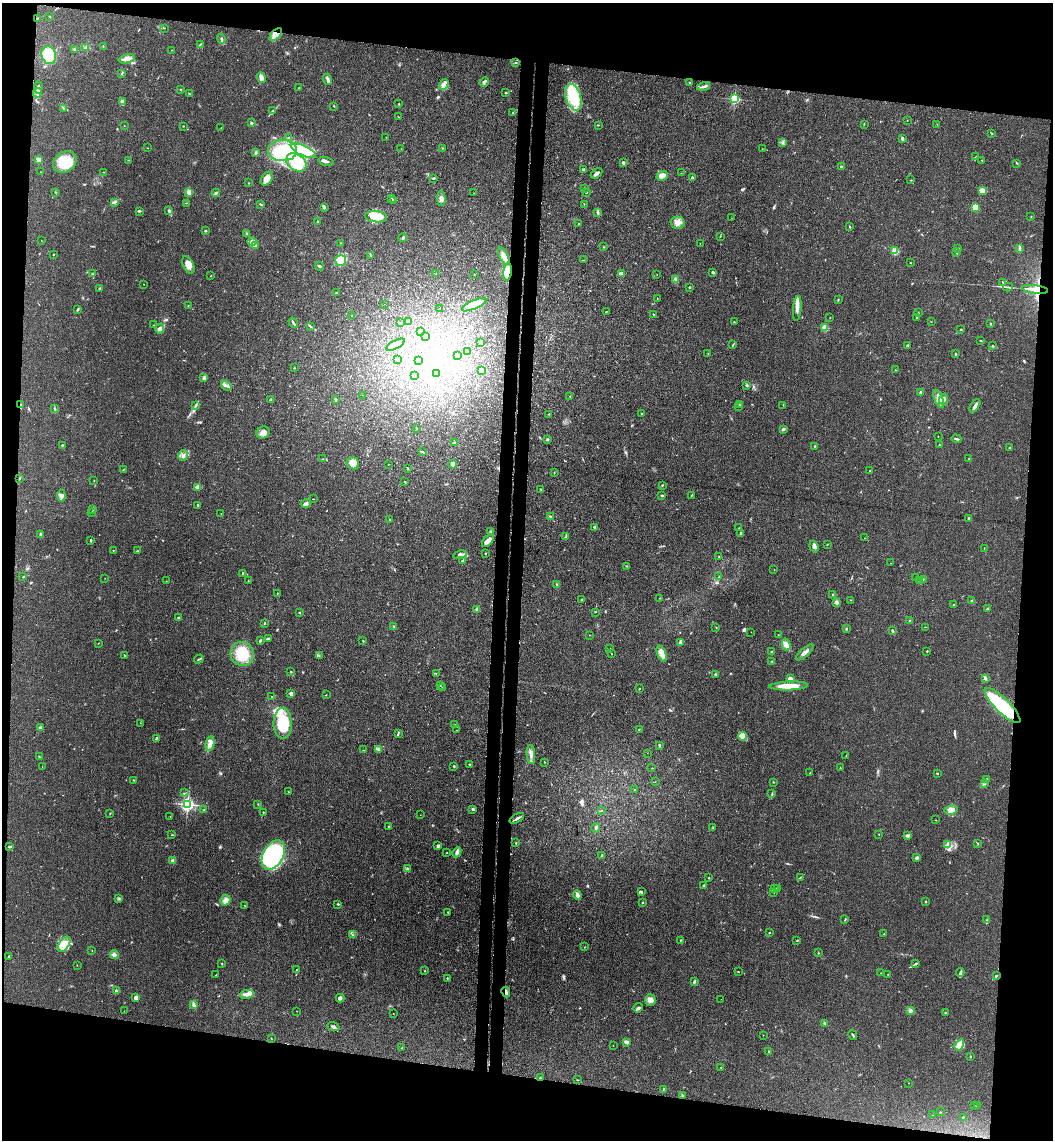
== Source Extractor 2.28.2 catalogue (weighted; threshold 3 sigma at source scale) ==
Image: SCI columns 275-4475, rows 8-4559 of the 4640 x 4568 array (HDU 1 of 3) = the unmasked area's bounding box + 8 px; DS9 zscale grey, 4 x 4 block average (1 PNG px = mean of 4 x 4 image px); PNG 1055 x 1142 px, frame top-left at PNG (2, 3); each listed source drawn as its Kron ellipse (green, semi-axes under 4 px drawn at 4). Shown black and unused: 17% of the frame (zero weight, under 3 of 4 exposures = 5% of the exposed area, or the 3 px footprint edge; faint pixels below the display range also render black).
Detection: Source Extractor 2.28.2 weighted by HDU 2 'WHT'. Background 0.13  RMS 0.0071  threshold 0.0321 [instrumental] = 3 sigma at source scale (4.5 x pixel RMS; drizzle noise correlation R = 1.50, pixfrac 1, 0.05/0.05 arcsec/px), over >= 5 px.
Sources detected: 506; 3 too faint to see at this stretch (4 x 4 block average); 2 inside a brighter object's white glare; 3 cosmic-ray / hot-pixel residue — neither listed nor drawn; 10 coinciding with a brighter row at this scale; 20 inside a brighter listed object's ellipse — not listed separately; the other 468 listed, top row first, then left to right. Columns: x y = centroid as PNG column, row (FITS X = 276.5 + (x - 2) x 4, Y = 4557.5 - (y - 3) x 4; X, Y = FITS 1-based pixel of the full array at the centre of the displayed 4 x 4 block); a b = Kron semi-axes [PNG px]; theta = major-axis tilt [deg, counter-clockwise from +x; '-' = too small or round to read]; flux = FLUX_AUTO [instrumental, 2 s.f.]
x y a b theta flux
50 17 2 2 - 2.2
38 18 3 2 - 3.2
165 28 2 2 - 0.77
276 35 8 4 48 64
221 39 5 2 - 9
200 44 2 2 - 2.2
103 46 2 2 - 2
85 47 4 2 - 4.9
74 49 3 2 - 4
172 50 2 2 - 1.6
49 55 9 7 -73 170
127 59 8 4 15 27
516 63 2 2 - 2.5
122 73 2 2 - 2.9
261 77 5 4 - 19
328 79 5 3 - 11
484 82 5 3 - 8.1
690 83 2 2 - 9.5
444 84 6 4 57 16
704 86 6 3 13 13
38 87 6 2 85 7.1
299 88 2 2 - 1.8
181 90 2 2 - 2.1
37 93 4 2 - 7.6
506 93 3 2 - 3.4
189 94 2 2 - 2.1
573 97 14 7 -73 200
734 99 2 2 - 530
122 101 3 2 - 14
399 104 2 2 - 2.1
334 106 2 2 - 1.4
64 109 3 2 - 2.4
272 111 4 2 - 4.5
513 112 2 2 - 2.8
398 117 2 2 - 1.7
907 120 2 2 - 1.2
251 123 2 2 - 6
864 124 2 2 - 2.3
937 124 2 2 - 0.97
598 125 3 2 - 2.7
124 126 2 2 - 1.5
183 126 2 2 - 1.9
221 128 2 2 - 0.79
992 133 2 2 - 3.1
386 137 2 2 - 2.4
289 138 2 2 - 2.1
902 138 4 2 - 6.6
783 142 3 2 - 5.3
147 148 2 2 - 1.1
442 148 2 2 - 1.7
401 149 2 2 - 1.2
762 149 2 2 - 1.4
282 151 14 10 -1 180
303 151 13 5 -24 250
256 152 3 2 - 3.5
975 157 2 2 - 1.4
39 160 3 3 - 28
129 160 2 2 - 0.95
982 160 2 2 - 1.5
326 161 7 2 -15 9.1
65 162 12 10 35 130
296 162 11 8 -36 200
623 163 3 2 - 8.1
1017 163 3 2 - 2.2
841 167 2 2 - 28
584 170 3 2 - 8.7
41 172 2 2 - 1.2
104 172 2 2 - 1.9
596 173 6 3 35 13
681 173 2 2 - 1.1
662 176 5 4 - 25
434 178 3 2 - 4.6
692 178 3 2 - 8.2
267 179 7 5 59 35
911 180 2 2 - 2.4
249 183 3 2 - 1.3
584 189 2 2 - 1.5
982 191 4 3 - 52
55 192 2 2 - 1.9
189 192 2 2 - 120
216 193 4 3 - 8.8
474 193 2 2 - 1.3
586 193 2 2 - 3.1
392 198 2 2 - 2
441 199 7 3 -88 14
393 201 3 2 - 3.6
114 202 4 2 - 5.8
186 203 2 2 - 1.8
260 204 3 2 - 2.3
584 204 2 2 - 1.9
324 207 2 2 - 3.3
975 207 3 3 - 68
139 211 3 2 - 3.8
169 211 3 2 - 7.4
598 213 2 2 - 2.7
376 217 11 5 -7 64
1031 217 2 2 - 1.3
731 218 2 2 - 0.99
317 222 3 2 - 2.5
678 223 7 6 - 24
579 224 2 2 - 6
850 227 2 2 - 2.3
205 231 4 2 - 3.6
246 234 2 2 - 3.2
720 237 3 2 - 1.4
403 238 4 2 - 7.3
41 241 2 2 - 1.1
252 242 4 3 - 9.9
340 243 2 2 - 0.96
700 243 2 2 - 1.4
255 246 4 2 - 12
604 247 2 2 - 1.5
957 248 2 2 - 1.8
1019 248 3 2 - 3.6
895 251 2 2 - 200
956 253 3 2 - 2.7
53 254 2 2 - 1.6
371 256 2 2 - 2.3
504 256 9 4 -64 23
341 260 5 5 - 160
583 260 2 2 - 1.2
910 263 2 2 - 1.5
188 265 9 5 -66 32
319 266 5 2 - 7.5
507 272 9 4 81 44
713 272 3 2 - 8.7
92 274 2 2 - 2.5
436 274 2 2 - 2.4
621 274 2 2 - 33
474 275 2 2 - 0.88
657 275 2 2 - 0.84
211 276 2 2 - 1.3
675 279 3 2 - 3.3
1003 282 3 2 - 3
144 284 2 2 - 1.9
689 287 3 2 - 3
1008 287 5 2 - 5.5
100 288 2 2 - 3.9
1035 289 13 2 -6 57
337 293 2 2 - 11
657 298 2 2 - 1.1
838 300 3 2 - 2.4
384 304 2 2 - 0.57
474 305 13 4 25 140
188 306 3 2 - 1.7
797 308 12 3 85 21
78 309 3 2 - 4.3
439 309 2 2 - 0.91
606 312 2 2 - 2.7
918 313 2 2 - 2.1
653 314 3 2 - 2.4
352 316 2 2 - 1.8
830 318 2 2 - 0.95
916 318 2 2 - 2.3
401 322 2 2 - 1.8
409 322 4 2 - 5.8
734 322 2 2 - 1.4
931 322 2 2 - 1.4
293 323 5 2 - 8.5
991 324 2 2 - 3.6
153 325 2 2 - 0.99
311 326 2 2 - 1.7
825 328 2 2 - 170
160 329 5 4 - 15
961 330 2 2 - 3.3
421 332 2 2 - 20
425 336 3 3 - 4.6
981 341 3 2 - 2.3
481 342 2 2 - 6.7
396 345 10 4 28 29
733 345 3 2 - 2.6
908 345 3 2 - 6.2
993 346 2 2 - 4.1
467 352 2 2 - 0.69
708 354 2 2 - 2
956 354 2 2 - 4.2
457 356 2 2 - 1.4
398 359 2 2 - 12
419 361 2 2 - 53
294 368 2 2 - 1.6
482 370 2 2 - 54
895 370 2 2 - 0.99
437 373 2 2 - 4.4
415 376 2 2 - 3
204 378 3 2 - 12
226 386 6 2 -40 8.6
747 386 3 2 - 5.5
921 393 3 2 - 14
362 395 2 2 - 0.66
570 396 2 2 - 1.9
939 399 9 3 -66 21
944 399 5 3 - 11
271 400 2 2 - 27
335 400 4 2 - 5
740 404 2 2 - 2.2
21 405 2 2 - 3.9
196 405 3 2 - 4
783 405 2 2 - 1.6
739 406 2 2 - 3.1
975 406 7 3 56 16
55 409 3 2 - 2.7
549 414 2 2 - 2.4
641 414 3 2 - 2.5
416 428 2 2 - 1.1
783 429 4 3 - 6.1
263 432 7 6 - 25
938 436 2 2 - 1
956 439 5 2 - 5.2
547 440 3 2 - 3.7
454 443 3 2 - 7.1
62 445 2 2 - 4.1
939 445 2 2 - 1.2
815 446 2 2 - 1.9
1010 448 2 2 - 2.8
422 452 2 2 - 2.2
183 455 5 2 - 8.7
969 458 2 2 - 1.1
323 459 2 2 - 1.6
353 463 6 6 - 45
388 464 2 2 - 1.1
453 464 4 4 - 24
407 468 2 2 - 2.1
123 470 2 2 - 1.2
870 471 2 2 - 2.1
554 473 2 2 - 2
20 478 2 2 - 2.2
94 480 2 2 - 1.1
405 482 2 2 - 2.6
662 485 2 2 - 2.1
198 487 2 2 - 31
540 489 2 2 - 2.5
662 495 3 2 - 5.5
692 495 3 2 - 2.8
61 496 6 3 -86 14
313 499 3 2 - 2.1
306 503 5 3 - 11
198 505 2 2 - 6.3
92 509 2 2 - 1.5
92 512 2 2 - 2
221 514 2 2 - 0.99
550 517 4 2 - 6.3
969 518 3 2 - 6.4
390 520 2 2 - 7.1
594 527 2 2 - 4.7
739 528 2 2 - 1.3
491 531 2 2 - 2.7
740 533 3 2 - 3.1
41 535 3 2 - 2.6
566 537 3 2 - 4.8
865 538 2 2 - 1.6
91 540 3 2 - 5.2
488 541 7 3 46 26
827 545 2 2 - 2.1
814 547 6 4 -71 11
984 548 2 2 - 1.1
113 550 2 2 - 3.3
137 551 2 2 - 2.1
485 553 2 2 - 2.8
460 555 7 3 8 13
719 556 2 2 - 2.9
462 560 2 2 - 2.4
891 563 2 2 - 0.84
626 566 2 2 - 1.9
774 569 2 2 - 0.89
242 573 2 2 - 4
23 577 2 2 - 3.5
719 577 2 2 - 1.9
105 578 2 2 - 0.73
915 578 3 2 - 2.9
923 579 2 2 - 1.5
166 581 2 2 - 1.4
248 581 2 2 - 1.3
920 581 2 2 - 3.4
557 584 2 2 - 3.5
277 593 2 2 - 1.8
833 595 2 2 - 3.5
660 598 2 2 - 1.4
582 599 2 2 - 3.3
851 600 2 2 - 2.4
972 601 3 2 - 2.5
836 602 2 2 - 2.9
953 604 2 2 - 1.4
477 609 2 2 - 36
987 609 4 2 - 4.9
595 612 2 2 - 1.5
300 613 2 2 - 2.4
178 618 2 2 - 7
909 621 2 2 - 2.6
264 623 2 2 - 3.1
394 626 3 2 - 3.7
716 627 2 2 - 1.4
925 627 2 2 - 1.5
846 629 2 2 - 2.8
893 631 4 2 - 5.9
751 632 2 2 - 0.61
590 635 2 2 - 1.3
778 635 2 2 - 1.4
268 638 4 2 - 5.3
260 641 3 2 - 4.9
363 641 2 2 - 1.5
681 642 4 3 - 19
98 643 2 2 - 1.1
786 644 6 4 -75 17
610 649 2 2 - 2.2
927 651 2 2 - 2.6
771 652 2 2 - 3.5
805 652 11 3 41 17
662 653 8 3 -69 51
242 654 12 11 - 120
611 654 2 2 - 2.6
124 655 2 2 - 3.1
319 655 2 2 - 1.4
199 659 5 2 - 4.5
772 661 3 2 - 2.6
291 672 2 2 - 5.8
436 674 2 2 - 0.97
715 674 3 2 - 4.3
790 678 4 3 - 9
985 679 3 3 - 5.1
440 686 2 2 - 0.92
789 686 19 4 2 56
442 688 3 2 - 3.3
639 689 2 2 - 2.9
291 693 2 2 - 20
326 695 2 2 - 1.3
272 697 2 2 - 2.3
1003 706 24 7 -45 400
140 723 2 2 - 0.83
283 723 15 9 -88 190
455 725 2 2 - 4.7
40 727 3 2 - 7.4
639 729 2 2 - 2
457 730 2 2 - 1.6
398 734 4 2 - 4.2
743 736 4 2 - 11
157 738 3 2 - 6.6
210 744 7 3 79 34
659 745 3 2 - 3.2
364 750 2 2 - 1.8
379 750 4 3 - 6.8
647 753 2 2 - 0.74
531 755 9 3 -85 21
846 756 2 2 - 1.6
39 757 3 2 - 2.1
545 762 2 2 - 2.1
470 765 3 2 - 5.4
454 766 3 2 - 2.4
42 767 2 2 - 0.69
652 768 2 2 - 1.2
840 768 2 2 - 1.5
810 773 2 2 - 1.2
937 773 2 2 - 8.5
987 779 3 2 - 2.9
133 780 2 2 - 2.2
655 782 2 2 - 1.2
773 782 2 2 - 2
984 784 2 2 - 2.1
635 790 2 2 - 4
288 792 2 2 - 2.2
185 793 2 2 - 1.3
772 793 2 2 - 2.1
188 804 2 2 - 1200
258 804 2 2 - 2
473 809 2 2 - 8.9
203 810 2 2 - 1
951 810 6 4 11 20
601 811 2 2 - 1.5
263 812 2 2 - 2.7
110 813 2 2 - 1.6
420 815 2 2 - 0.71
170 816 2 2 - 1.4
517 818 8 2 31 10
936 820 2 2 - 1.2
388 826 2 2 - 2.4
596 828 4 2 - 7.9
713 828 2 2 - 1.4
879 834 2 2 - 1.2
172 835 2 2 - 1.8
907 836 3 2 - 9.2
516 843 2 2 - 2.9
978 843 2 2 - 1.4
948 845 3 3 - 9.3
438 846 4 3 - 6.7
10 847 3 2 - 4.2
457 852 5 3 - 14
447 853 2 2 - 1.6
273 855 16 10 61 730
602 855 2 2 - 4.8
917 858 3 2 - 8.4
172 861 3 3 - 7.6
407 869 3 2 - 3.8
800 877 3 2 - 2.4
709 878 2 2 - 3
704 885 3 2 - 7.4
775 889 3 2 - 3.5
778 889 2 2 - 1.9
641 892 4 2 - 5.4
774 892 2 2 - 1.1
577 895 5 2 - 24
119 899 2 2 - 2.2
225 900 5 5 - 16
642 902 2 2 - 2.8
926 902 2 2 - 3.9
338 904 2 2 - 5.3
245 906 2 2 - 1.6
448 912 2 2 - 1.9
987 919 3 2 - 3.3
845 920 2 2 - 3.9
769 932 2 2 - 1.4
884 934 2 2 - 2
353 935 2 2 - 1.5
680 940 2 2 - 1.5
797 940 2 2 - 2.3
64 944 8 5 57 32
585 947 2 2 - 1.7
92 951 2 2 - 1.5
818 953 2 2 - 3.1
114 955 4 3 - 18
8 956 2 2 - 2.4
916 963 4 2 - 5.3
222 964 2 2 - 2
77 965 2 2 - 1.1
297 970 2 2 - 5.5
425 971 2 2 - 1.8
738 972 2 2 - 2.8
960 972 4 2 - 7.8
881 973 2 2 - 1.3
888 974 2 2 - 1.3
216 975 2 2 - 0.98
996 976 4 2 - 3.2
447 978 2 2 - 3.3
694 982 3 2 - 7.7
116 991 2 2 - 3.2
506 992 5 3 - 12
247 994 7 4 13 24
136 998 3 3 - 20
340 998 4 4 - 10
721 999 2 2 - 0.53
650 1000 6 5 - 17
194 1005 4 3 - 9.6
638 1008 5 3 - 9.1
124 1011 2 2 - 0.88
297 1011 2 2 - 1.1
910 1011 3 3 - 8
945 1013 2 2 - 3.1
393 1014 2 2 - 0.86
825 1023 3 2 - 5.3
333 1027 6 3 -22 9
763 1035 2 2 - 1.2
853 1035 5 2 - 4.5
271 1038 2 2 - 1.9
627 1042 4 3 - 8.9
959 1045 6 4 56 19
613 1046 2 2 - 0.98
402 1048 2 2 - 1.8
769 1051 2 2 - 1.6
970 1056 2 2 - 1.9
721 1068 2 2 - 1
540 1078 2 2 - 2.7
577 1080 2 2 - 1.3
909 1083 2 2 - 0.94
664 1089 3 2 - 1.7
682 1096 3 2 - 4.4
974 1105 2 2 - 1.1
978 1105 2 2 - 1.9
940 1112 2 2 - 1.7
933 1115 2 2 - 1.3
963 1118 3 2 - 2.4
Overlapping masked pixels (flux is a lower limit): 7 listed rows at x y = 276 35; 507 272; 1035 289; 21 405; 1003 706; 506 992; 540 1078
Diffuse or blended objects may show on this block-average render without a row.